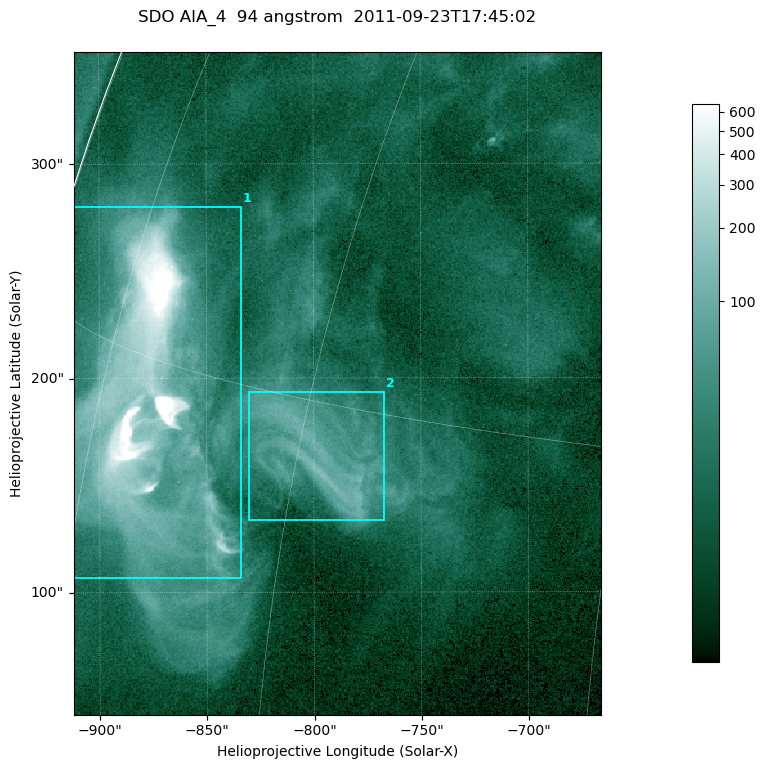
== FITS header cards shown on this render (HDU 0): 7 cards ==
TELESCOP= 'SDO     '           /
INSTRUME= 'AIA_4   '           /
WAVELNTH=                   94 /
WAVEUNIT= 'angstrom'           /
DATE-OBS= '2011-09-23T17:45:02.12' /
CTYPE1  = 'HPLN-TAN'           /
CTYPE2  = 'HPLT-TAN'           /

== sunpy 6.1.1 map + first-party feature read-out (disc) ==
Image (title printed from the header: SDO AIA_4  94 angstrom  2011-09-23T17:45:02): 410 x 515 px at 0.6 arcsec/px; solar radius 957 arcsec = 1594 px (partial field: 2.6% of the solar disc is inside the frame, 99% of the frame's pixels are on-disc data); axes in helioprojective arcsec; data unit not stated in the header (colour bar unlabelled)
Pointing: header CRPIX1/2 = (2058.48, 2043.05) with CRVAL1/2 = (0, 0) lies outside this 410 x 515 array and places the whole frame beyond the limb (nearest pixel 1.41 R_sun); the SolarSoft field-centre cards XCEN/YCEN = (-789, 197.4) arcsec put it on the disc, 1307 arcsec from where CRPIX/CRVAL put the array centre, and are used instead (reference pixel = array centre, CRVAL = XCEN/YCEN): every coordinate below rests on XCEN/YCEN
Orientation: roll -0.138 deg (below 1 deg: not rotated)
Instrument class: DISC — disc imager (sunpy class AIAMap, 94 A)
Bright regions (active regions / flare kernels): reference = the on-disc median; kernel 3 px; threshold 5 sigma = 51.9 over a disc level ~14.1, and >= 1.15x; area >= 211 px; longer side >= 5 px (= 3 arcsec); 2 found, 2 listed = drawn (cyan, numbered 1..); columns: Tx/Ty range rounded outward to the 2 arcsec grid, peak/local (2 s.f.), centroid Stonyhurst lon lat
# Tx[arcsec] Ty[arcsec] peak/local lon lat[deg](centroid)
1 -912..-834 106..280 123 -71 +14
2 -832..-766 132..194 11 -59 +14